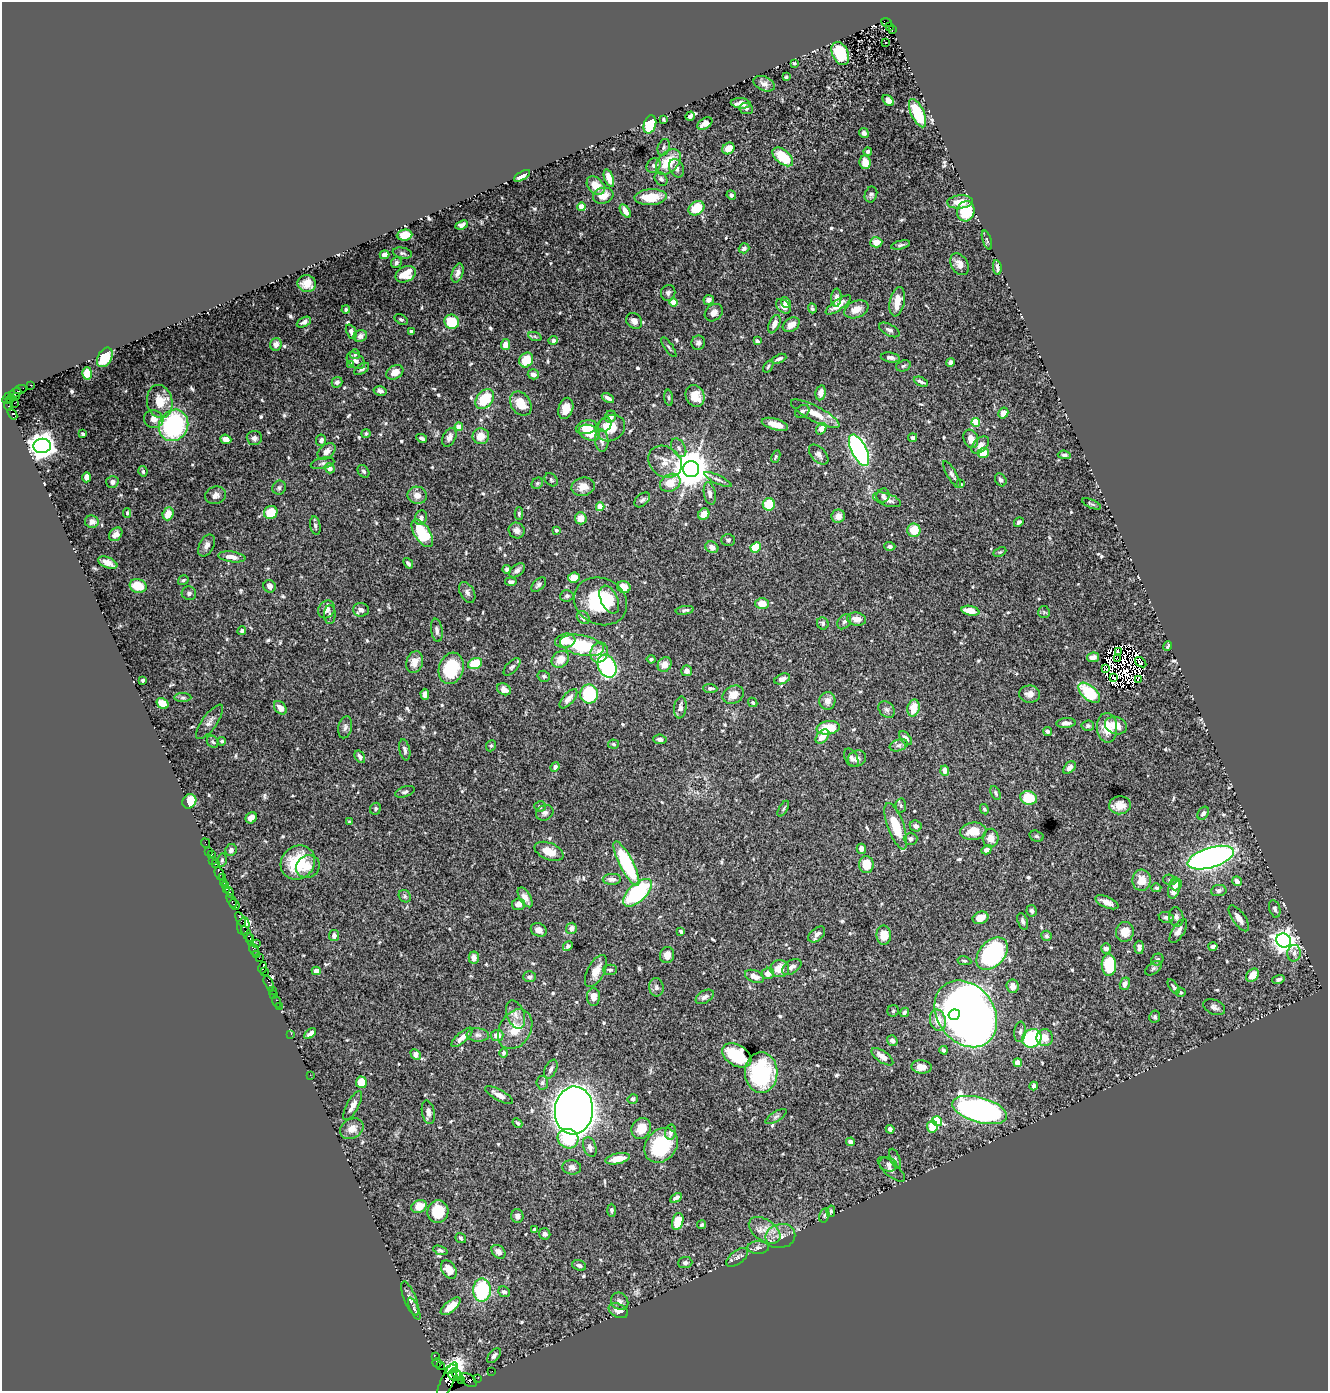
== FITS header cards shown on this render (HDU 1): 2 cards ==
NAXIS1  =                 1326
NAXIS2  =                 1389

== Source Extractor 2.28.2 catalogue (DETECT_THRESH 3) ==
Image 1326 x 1389 px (HDU 1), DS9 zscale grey, 1 PNG px = 1 image px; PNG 1330 x 1393 px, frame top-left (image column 1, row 1389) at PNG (2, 2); each listed source drawn as its Kron ellipse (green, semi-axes under 4 px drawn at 4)
Background 1.3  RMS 0.026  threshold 0.0776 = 3 sigma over >= 5 px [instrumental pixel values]
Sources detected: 678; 4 with non-positive FLUX_AUTO (blend fragments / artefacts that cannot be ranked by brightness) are neither listed nor drawn; of the other 674, the 500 brightest by FLUX_AUTO listed and drawn (174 fainter detections omitted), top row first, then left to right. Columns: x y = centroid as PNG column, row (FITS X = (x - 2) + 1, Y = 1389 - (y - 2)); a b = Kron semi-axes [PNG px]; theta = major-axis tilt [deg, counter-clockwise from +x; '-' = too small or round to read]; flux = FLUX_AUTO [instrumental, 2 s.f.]
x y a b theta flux
886 22 6 3 -21 420
890 26 3 2 - 150
892 30 3 2 - 46
886 42 3 3 - 3.2
840 53 12 8 -64 84
794 63 4 3 - 3
786 77 3 3 - 2.9
764 84 11 7 -24 8.2
888 100 6 4 -45 12
741 103 10 5 -7 12
746 108 7 5 -7 3.5
918 113 15 6 -65 76
690 116 5 3 - 6.8
663 119 4 3 - 2.8
705 124 8 5 32 10
650 125 9 6 73 110
864 133 5 4 - 6.4
664 147 8 6 70 4.2
728 148 6 5 - 22
868 151 4 3 - 4.1
783 157 12 7 -39 58
668 162 15 10 47 47
865 162 7 5 -81 18
653 166 8 6 49 5.3
677 168 10 7 -65 9.8
522 176 9 3 30 11
609 178 9 4 -69 15
661 179 7 6 - 4.2
596 186 10 7 -48 23
731 195 5 4 - 5
871 195 8 6 71 5.1
603 196 10 7 17 17
651 197 16 8 3 41
960 202 13 6 4 25
581 207 4 4 - 30
696 208 8 6 32 49
625 211 7 4 -56 16
966 211 10 8 75 64
462 225 6 4 22 5.3
405 235 8 5 5 44
987 240 10 3 -71 3.1
876 242 6 5 - 19
900 245 10 4 13 4.3
744 248 5 4 - 5.8
402 253 10 5 -11 4.1
384 255 5 4 - 7.4
396 262 6 5 - 5
959 264 12 8 -60 14
997 267 8 3 -83 4.5
458 273 10 5 72 8
406 274 11 7 25 31
307 283 9 8 - 16
668 293 8 7 - 4.9
836 298 9 5 87 9.3
709 300 5 5 - 6.3
786 302 5 4 - 8.1
897 302 15 7 78 24
673 303 4 4 - 34
838 305 15 5 35 19
783 306 8 6 -43 12
812 308 5 3 - 3.7
346 309 4 4 - 2.9
856 309 12 8 22 19
714 313 10 7 41 10
401 319 7 4 -29 3.1
634 321 9 7 -47 9.4
304 322 8 4 26 5.9
452 322 7 7 - 58
774 324 10 5 66 9.4
791 325 9 6 33 17
889 330 11 5 -28 6.1
351 332 8 5 -65 8
411 332 4 3 - 5.1
360 336 7 6 - 7.4
535 337 7 4 -20 3
553 340 5 4 - 3.8
757 341 4 3 - 6.8
698 343 7 6 - 5.8
276 344 6 5 - 10
505 345 5 4 - 15
669 347 12 3 -55 3
355 354 5 5 - 5.2
105 357 10 7 60 54
890 357 9 5 -9 7.5
779 359 8 4 23 4.9
526 360 8 6 58 37
356 361 10 7 -40 7.1
950 363 4 4 - 4.9
351 364 4 3 - 6.3
768 366 7 3 59 3
903 366 7 5 18 3.2
362 369 8 5 33 4.9
395 372 9 6 30 19
87 373 6 5 - 33
533 374 5 5 - 8
337 382 5 5 - 6.9
921 382 7 3 -24 5.5
30 385 2 2 - 31
20 390 7 4 19 300
380 391 6 4 -14 7.5
15 393 7 3 28 260
821 393 7 5 79 13
17 396 4 3 - 160
695 396 11 9 -67 27
7 398 6 3 64 110
608 398 7 3 -29 6.8
669 398 8 4 -84 3
10 399 5 2 - 150
485 399 11 8 49 66
160 401 17 12 -80 33
14 403 2 2 - 69
521 404 13 9 -55 37
9 405 6 3 78 57
566 408 11 7 74 18
802 411 7 6 - 5.3
1003 413 6 5 - 15
12 414 6 3 -53 590
815 414 27 7 -28 31
611 417 6 5 - 10
154 419 10 9 - 13
976 422 4 4 - 60
775 424 13 5 -17 18
174 425 16 14 61 230
605 425 8 6 54 6.8
459 427 4 4 - 34
586 427 11 6 12 27
610 428 15 12 32 32
821 429 6 4 54 21
366 433 4 4 - 3.4
589 433 11 7 -20 32
83 434 4 3 - 3.4
481 436 8 8 - 24
449 437 10 6 64 7.9
254 438 7 7 - 7.2
422 438 5 3 - 4.2
913 438 4 4 - 4.8
226 439 5 4 - 14
971 439 9 7 -68 15
321 440 6 5 - 6.4
602 440 11 6 -84 11
980 445 10 6 44 12
42 446 9 7 7 2300
679 448 10 6 -59 7.3
859 450 17 7 -64 600
326 451 10 6 39 12
983 453 6 5 - 29
819 455 12 7 -47 7.8
1064 455 6 4 -6 3.9
776 457 6 4 66 2.8
665 462 18 14 -38 27
322 463 12 5 13 5.7
330 468 5 4 - 13
691 469 8 8 - 5000
143 471 5 4 - 3.7
363 471 7 5 -53 4.5
952 474 15 5 -59 5.7
86 477 5 4 - 12
718 479 15 4 -25 6.3
551 480 7 5 -46 3.5
1001 480 7 5 -56 5.3
112 482 6 6 - 6.1
537 483 6 5 - 3
670 483 11 8 31 26
960 484 3 3 - 3
583 487 12 9 14 22
279 488 7 6 - 4.5
710 494 11 5 -79 8.6
215 495 10 8 20 9.5
417 495 9 8 - 13
883 495 7 6 - 5.8
642 500 9 6 42 5
887 500 15 6 -18 11
769 504 6 6 - 65
1092 504 10 4 -24 3.2
600 507 4 4 - 38
271 512 7 6 - 39
127 513 5 4 - 3.3
168 514 6 5 - 22
519 514 6 4 -90 3.5
704 514 6 5 - 20
838 516 7 6 - 13
421 518 7 6 - 7.4
581 518 6 6 - 19
92 522 7 6 - 11
1019 522 5 4 - 4.2
315 526 9 5 -80 4.6
517 530 8 7 - 10
556 530 3 3 - 5.8
914 530 6 6 - 35
422 533 15 8 -56 110
116 534 7 6 - 11
728 540 7 5 1 3.4
207 545 12 7 62 9.2
890 546 5 4 - 5.8
712 547 7 5 -31 11
756 547 5 5 - 57
1000 552 7 4 25 2.8
232 557 14 5 -8 15
108 563 10 5 -23 15
408 563 6 3 -51 4.3
507 569 4 4 - 6.2
517 570 9 5 38 6
574 578 6 5 - 25
183 580 6 4 34 2.9
511 582 6 4 -6 4.7
539 585 9 5 43 5.1
138 586 8 7 - 38
269 586 6 6 - 8
624 587 7 6 - 22
467 592 11 7 -62 7.3
189 593 7 7 - 5.5
567 596 6 5 - 4.9
609 600 15 8 -65 32
600 601 27 23 -26 120
762 604 7 5 1 25
326 609 9 8 - 9.2
361 610 8 6 -5 8.3
685 610 9 4 9 4.9
970 611 9 5 -13 24
1044 612 6 6 - 3.4
330 615 9 6 88 4.6
583 618 7 5 -44 8.7
857 619 9 6 -10 13
844 622 8 6 52 5.1
823 623 6 5 - 3.9
437 630 12 5 -82 7.3
242 631 4 4 - 4.1
565 641 10 7 14 25
582 645 22 10 -12 120
1168 646 5 3 - 2.9
1118 652 3 3 - 3.9
599 653 10 8 69 22
1093 657 6 4 10 8.7
1118 658 4 2 - 5.2
560 659 9 7 40 25
651 659 4 4 - 3.3
415 662 11 8 71 20
1141 662 6 3 -36 5.7
475 664 7 5 24 57
665 664 8 6 55 17
607 666 12 8 -63 230
512 667 11 5 46 4.6
451 668 16 12 73 85
1106 669 3 2 - 2.9
687 671 5 5 - 8.6
544 676 6 5 - 3.5
1114 678 4 2 - 4.4
782 679 8 5 20 6.8
1138 679 4 2 - 5.5
143 680 3 3 - 3
710 688 7 4 -3 4.5
504 689 7 5 -28 15
1089 693 13 7 -41 92
425 694 5 4 - 9.5
589 694 9 9 - 120
1029 694 10 8 -2 12
733 695 11 8 28 18
183 698 8 4 0 3.7
568 699 12 5 48 11
827 701 9 8 - 13
753 702 5 4 - 3.8
162 703 6 5 - 31
680 707 11 6 82 8.3
280 708 7 5 -49 13
913 708 8 6 77 34
887 710 9 7 -43 5.7
210 722 20 7 54 11
1066 723 9 5 4 9.2
1116 725 11 8 -17 18
1088 726 6 5 - 3.4
345 727 11 6 78 6.3
828 728 12 6 8 47
1107 728 15 10 -87 34
1047 731 5 4 - 4.8
822 737 8 5 46 23
906 738 8 5 -49 8.3
660 739 7 4 -7 5.8
222 741 4 4 - 3.2
213 742 6 5 - 3.6
613 744 5 4 - 3.4
899 745 9 5 18 5.4
491 746 6 4 68 3
405 750 11 5 -78 5.1
360 757 7 4 -58 6
851 758 10 6 -62 6.4
857 759 9 7 27 8.8
555 767 5 4 - 7.8
1069 768 7 5 45 7.6
945 771 5 4 - 11
405 792 10 5 19 4.7
996 793 7 4 -64 3.7
1029 798 8 7 - 54
189 801 7 6 - 52
1120 805 11 9 4 17
540 806 5 5 - 4.3
901 806 7 5 -87 3.1
375 809 6 5 - 3.9
783 809 9 4 61 3.1
984 809 5 4 - 2.9
545 813 9 7 24 6.3
1203 813 7 5 56 6.7
251 818 6 5 - 11
349 822 3 3 - 3.2
896 826 24 8 -70 57
916 826 6 5 - 7.5
973 831 13 8 6 26
1036 836 7 5 -17 3.5
991 838 9 8 - 16
910 839 7 6 - 6.1
205 843 5 2 - 36
861 849 5 4 - 8.9
231 850 6 5 - 6
987 850 5 4 - 7.4
209 851 2 2 - 12
549 851 15 8 -22 24
211 855 3 2 - 59
1211 858 24 10 17 880
213 860 3 2 - 37
222 860 7 4 80 3.1
298 862 18 16 42 84
215 864 3 3 - 180
626 864 25 7 -63 150
866 865 8 7 - 40
308 867 12 11 - 15
219 873 6 3 -67 100
222 878 3 2 - 84
612 879 9 5 1 7.8
1142 880 10 9 - 26
1170 880 7 5 -18 3.1
1237 881 5 4 - 9.8
223 882 2 2 - 83
1176 884 6 5 - 10
225 886 3 3 - 130
1156 888 5 4 - 4
227 889 4 2 - 320
1174 889 10 5 73 23
1219 890 8 5 8 5.3
230 892 5 3 - 300
637 893 18 8 43 180
405 896 7 5 -48 3.6
525 897 11 5 -59 11
232 901 7 3 -62 210
1107 902 12 5 -24 11
234 904 6 3 -48 220
518 904 6 6 - 9.2
1275 909 9 5 -74 5
1032 911 6 5 - 5.4
1166 917 7 5 -11 5.9
1176 917 10 7 -78 7.3
980 918 8 6 21 21
1239 918 15 6 -55 13
241 919 8 3 -60 350
1023 921 9 5 -71 5.2
243 926 9 6 81 120
571 928 6 5 - 9.3
539 930 8 6 -26 9.2
681 931 4 3 - 3.3
1178 931 13 6 58 9.5
1125 932 10 8 78 21
247 934 9 3 -62 420
817 934 10 6 41 8.9
884 935 9 7 -89 28
334 936 5 5 - 9.8
1047 936 5 5 - 3
250 939 6 3 -85 420
1284 940 7 7 - 1400
257 943 2 2 - 62
568 946 5 4 - 3.7
1213 946 4 4 - 6.1
1139 947 7 4 -87 5.8
1106 949 5 5 - 6.8
254 950 7 3 -62 200
1294 953 8 6 80 7.2
992 954 18 12 48 300
256 955 3 2 - 52
667 955 8 7 - 14
259 958 2 2 - 29
474 958 6 5 - 12
1157 960 6 5 - 4.8
964 961 7 4 -9 3.1
1109 965 11 7 -89 78
792 967 11 6 35 7.7
263 968 6 3 78 130
1153 968 9 5 38 4.4
780 969 9 8 - 29
610 970 7 5 -1 4
316 971 4 4 - 14
596 971 17 8 62 20
265 972 3 2 - 28
768 973 6 5 - 14
1252 975 7 5 48 23
754 976 10 6 -23 11
529 977 6 5 - 5.1
1278 979 6 4 17 5.1
269 983 8 3 -65 200
1125 984 6 5 - 7.5
1013 986 7 6 - 13
656 987 9 7 -80 6.2
1174 987 8 4 -54 4
272 990 2 2 - 44
1181 992 5 4 - 2.9
273 994 3 2 - 140
593 997 9 6 89 16
705 997 10 6 31 7
277 1002 6 2 -72 75
279 1006 2 2 - 55
1214 1007 11 7 -23 7
893 1011 6 5 - 2.8
904 1012 5 4 - 4.6
966 1014 36 28 -53 2700
515 1015 15 8 -69 12
954 1015 6 5 - 180
1155 1017 6 5 - 3.7
938 1020 11 7 -77 27
515 1029 21 15 59 42
1020 1032 10 6 83 6.4
310 1033 7 3 40 6.3
291 1034 2 2 - 43
478 1035 11 6 -4 6.9
497 1035 6 5 - 16
462 1037 13 5 41 14
1032 1038 10 9 - 160
1045 1038 8 8 - 17
892 1041 6 5 - 6.3
944 1050 4 3 - 4.6
503 1053 4 4 - 4.6
416 1055 6 4 -44 22
737 1055 16 10 -31 95
882 1057 13 5 -36 16
1018 1063 4 4 - 30
922 1067 10 6 -4 16
551 1069 10 5 65 6.6
761 1072 20 16 90 160
310 1075 2 2 - 40
361 1082 6 5 - 27
542 1083 7 6 - 4.2
1034 1086 4 4 - 7
499 1095 16 5 -29 11
633 1099 5 4 - 4.9
353 1106 16 6 62 11
574 1110 24 19 85 3800
980 1110 28 12 -16 710
428 1112 12 6 -78 8.6
776 1117 12 5 32 4.9
937 1121 5 4 - 94
517 1123 5 4 - 3.5
932 1126 6 5 - 35
641 1128 11 9 60 27
352 1129 12 9 31 16
890 1129 4 4 - 5.6
671 1132 7 5 77 6.6
568 1139 10 9 - 63
850 1142 4 4 - 7.6
661 1145 19 15 50 120
590 1147 10 6 -69 7.8
617 1159 12 5 11 27
895 1159 11 4 -70 4.4
888 1164 9 7 -18 6.2
572 1167 9 7 -6 7.7
891 1169 17 7 -42 8.3
676 1198 6 4 28 7.9
419 1206 8 6 25 26
611 1210 7 4 -89 3.7
831 1211 6 4 80 3
438 1212 11 10 - 51
517 1216 7 6 - 7.2
824 1216 7 5 74 3.1
678 1221 9 5 74 37
702 1225 4 3 - 3.3
534 1230 3 3 - 3.8
765 1230 18 10 -34 24
545 1234 6 5 - 4.5
780 1236 15 12 11 18
461 1238 6 4 -37 3
758 1248 11 6 1 6.2
440 1250 7 4 -20 3.4
498 1252 8 6 -44 12
737 1257 13 6 38 7.2
685 1263 7 5 3 6
579 1265 7 5 -21 5.7
449 1270 10 6 -57 27
482 1290 11 9 89 130
504 1292 6 5 - 4.3
410 1298 18 6 -68 9.2
620 1301 9 8 - 6.9
451 1306 12 5 40 27
414 1309 12 4 -66 3.5
618 1311 10 6 -26 15
494 1356 9 5 49 5.2
435 1357 2 2 - 27
437 1363 5 3 - 110
440 1366 3 2 - 63
451 1369 6 4 22 110
492 1371 2 2 - 26
453 1375 5 3 - 97
457 1375 7 3 -50 380
478 1378 2 2 - 45
462 1380 3 2 - 83
468 1380 9 5 -35 320
447 1381 20 6 65 290
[174 fainter detections neither listed nor drawn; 4 non-positive-flux detections neither listed nor drawn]